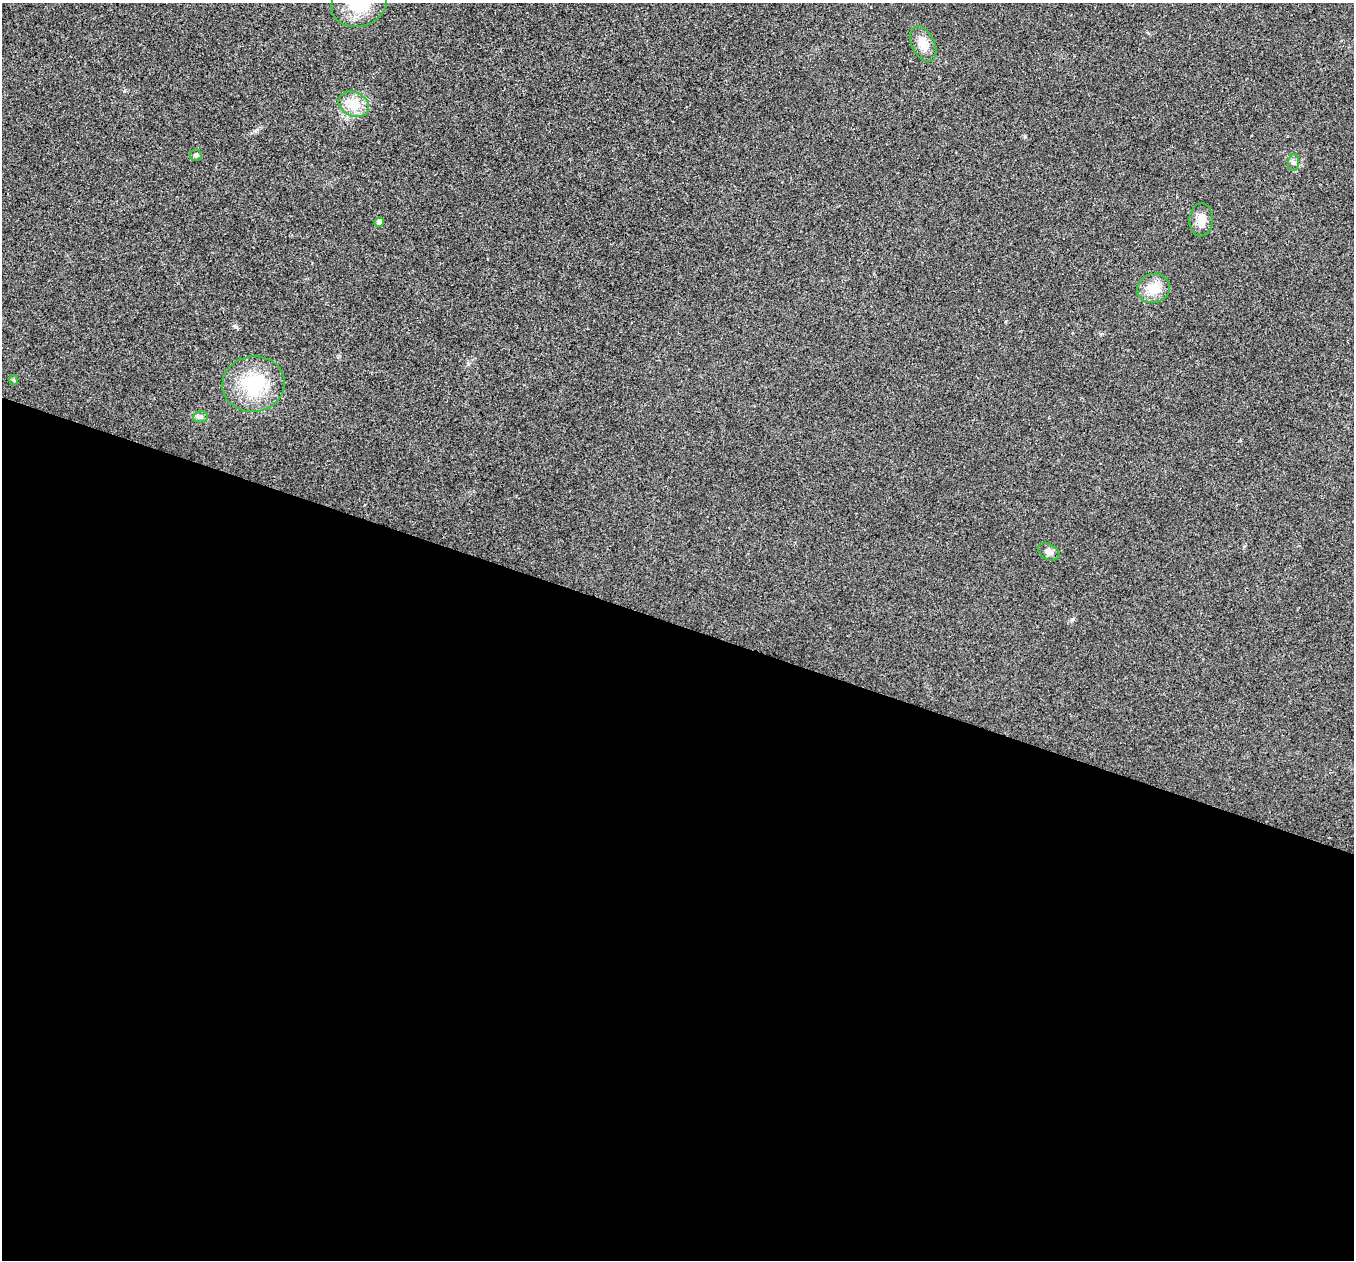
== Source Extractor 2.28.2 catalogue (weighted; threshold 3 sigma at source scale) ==
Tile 14 of 4 x 4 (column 2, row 4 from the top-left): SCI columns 1355-2706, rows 136-1393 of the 5417 x 5431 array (HDU 1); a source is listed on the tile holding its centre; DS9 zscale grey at full resolution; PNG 1356 x 1262 px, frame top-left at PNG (2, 3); each listed source drawn as its Kron ellipse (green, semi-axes under 4 px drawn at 4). Shown black and unused: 51% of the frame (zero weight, under 3 of 4 exposures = <1% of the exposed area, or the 3 px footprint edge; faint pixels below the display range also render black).
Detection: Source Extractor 2.28.2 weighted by HDU 2 'WHT'; one run over the whole footprint, this tile lists its part. Background 0.0223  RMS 0.0052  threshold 0.0234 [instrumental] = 3 sigma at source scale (4.5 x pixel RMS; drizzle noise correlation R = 1.50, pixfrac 1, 0.05/0.05 arcsec/px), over >= 5 px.
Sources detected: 12; all 12 listed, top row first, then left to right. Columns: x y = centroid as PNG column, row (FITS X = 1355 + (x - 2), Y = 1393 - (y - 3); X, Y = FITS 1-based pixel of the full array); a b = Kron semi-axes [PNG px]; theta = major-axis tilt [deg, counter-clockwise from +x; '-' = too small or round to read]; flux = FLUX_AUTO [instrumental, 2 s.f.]
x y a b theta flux
359 3 28 24 22 28
923 44 19 11 -65 6.3
354 104 16 12 -26 11
195 155 6 6 - 1.3
1294 162 8 5 85 1.4
1201 220 16 12 88 5.5
379 222 5 5 - 2
1154 288 17 14 18 9.8
14 380 5 4 - 0.65
253 384 31 28 8 29
200 417 8 5 10 1.4
1049 552 11 7 -28 2.4
Isophote crosses this tile's border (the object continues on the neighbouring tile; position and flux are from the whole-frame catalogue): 1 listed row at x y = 359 3
Unlisted compact peaks at least as high as the median listed source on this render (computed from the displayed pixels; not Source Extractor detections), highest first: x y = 1073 619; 236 327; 1025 137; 468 364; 254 131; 124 91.